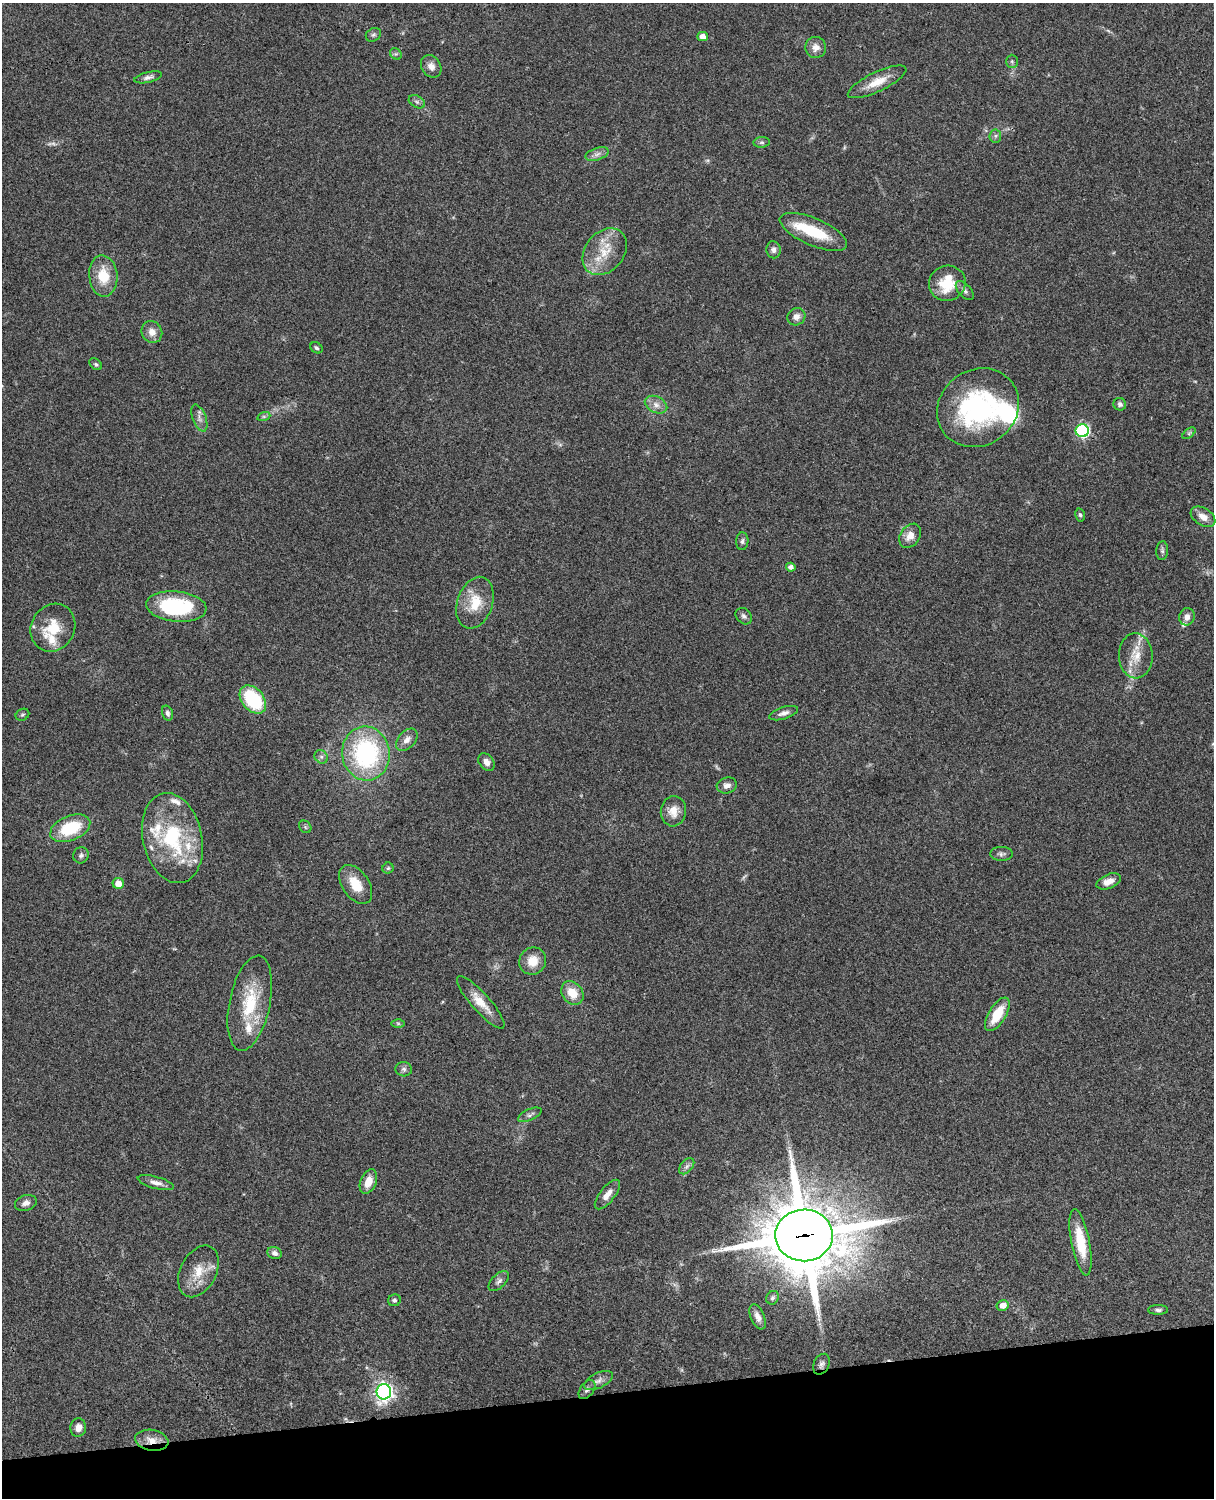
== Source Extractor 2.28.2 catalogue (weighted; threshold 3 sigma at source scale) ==
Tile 10 of 4 x 3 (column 2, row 3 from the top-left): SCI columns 1334-2545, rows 277-1772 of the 5089 x 4927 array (HDU 1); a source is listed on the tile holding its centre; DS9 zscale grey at full resolution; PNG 1216 x 1500 px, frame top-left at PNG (2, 3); each listed source drawn as its Kron ellipse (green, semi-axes under 4 px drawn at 4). Shown black and unused: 7% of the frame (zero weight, under 3 of 4 exposures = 6% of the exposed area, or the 3 px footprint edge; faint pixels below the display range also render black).
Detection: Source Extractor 2.28.2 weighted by HDU 2 'WHT'; one run over the whole footprint, this tile lists its part. Background 0.081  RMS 0.0059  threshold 0.0264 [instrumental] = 3 sigma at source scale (4.5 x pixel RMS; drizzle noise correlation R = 1.50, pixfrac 1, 0.05/0.05 arcsec/px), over >= 5 px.
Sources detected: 104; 2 too faint to see at this stretch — neither listed nor drawn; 13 inside a brighter listed object's ellipse — not listed separately; the other 89 listed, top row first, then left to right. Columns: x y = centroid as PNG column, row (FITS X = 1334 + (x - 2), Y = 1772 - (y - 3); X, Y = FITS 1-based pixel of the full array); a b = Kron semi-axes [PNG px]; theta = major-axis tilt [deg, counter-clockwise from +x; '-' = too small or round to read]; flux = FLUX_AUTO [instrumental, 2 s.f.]
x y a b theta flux
373 35 8 6 31 1.3
703 37 5 4 - 4
816 47 10 10 - 4.3
396 54 6 5 - 1.1
1012 61 7 5 -88 1.1
431 66 12 9 -57 3.9
148 77 14 5 14 2.2
877 82 32 9 25 10
417 102 9 5 -30 1.6
995 136 6 6 - 1.4
762 142 8 5 5 1.2
597 154 12 6 19 2.6
813 232 36 13 -24 24
773 250 8 7 - 2.3
605 252 26 19 51 17
103 276 21 14 -85 15
947 283 18 17 - 18
965 291 11 6 -50 2.2
796 317 9 8 - 3.7
152 332 11 10 - 4.5
316 348 6 5 - 1.1
96 364 7 5 -40 0.98
1120 404 6 6 - 1.7
656 405 12 8 -26 3.7
978 408 42 38 36 89
264 416 7 4 18 0.93
199 418 14 6 -69 3.1
1082 431 7 6 - 78
1189 433 8 4 37 1
1080 515 7 4 -78 1
1203 517 13 8 -33 5.4
910 536 13 9 55 5.4
742 541 9 6 86 1.5
1162 550 9 6 86 1.5
791 567 4 4 - 2.4
475 603 27 17 71 16
176 606 30 15 -6 50
744 616 9 7 -45 1.9
1187 617 9 7 71 3.4
53 628 24 21 60 16
1136 656 22 17 -88 11
253 699 16 11 -51 39
167 713 8 5 -73 1.6
784 713 15 6 17 2.7
22 715 7 5 31 1.1
407 740 13 8 48 3.6
366 754 27 24 -82 78
321 757 7 6 - 1.5
486 762 10 7 -52 3.3
727 785 10 8 16 2.8
673 811 15 12 84 6.9
305 827 7 5 -47 0.95
70 828 21 12 22 25
172 838 45 29 -77 52
1001 854 11 7 -1 2
81 855 8 7 - 1.7
388 868 5 5 - 1
1109 881 13 7 22 4.7
118 883 6 5 - 5.4
356 884 22 13 -55 12
533 961 14 13 - 8.2
572 993 13 10 -54 9.6
481 1002 34 9 -48 9.6
250 1003 48 20 78 29
997 1014 19 8 59 15
398 1023 6 4 -1 0.88
404 1069 8 7 - 1.7
530 1115 13 5 24 1.9
687 1166 9 6 49 1.9
368 1182 13 8 68 7.3
156 1183 19 6 -15 3.7
607 1195 18 7 52 5.2
26 1203 11 7 18 3
804 1235 29 26 2 4800
1081 1242 34 9 -79 18
275 1253 7 6 - 2.2
198 1271 27 18 62 13
499 1281 12 6 45 2.2
773 1298 7 6 - 1.3
394 1300 6 6 - 1.4
1003 1305 6 5 - 5.3
1158 1310 10 4 -1 1.5
758 1317 13 7 -67 4
822 1364 11 7 63 2.1
598 1381 15 7 26 3.2
587 1390 11 6 54 2
384 1392 7 7 - 250
78 1428 9 8 - 4
152 1440 17 10 -10 6.4
Overlapping masked pixels (flux is a lower limit): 2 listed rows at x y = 804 1235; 152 1440